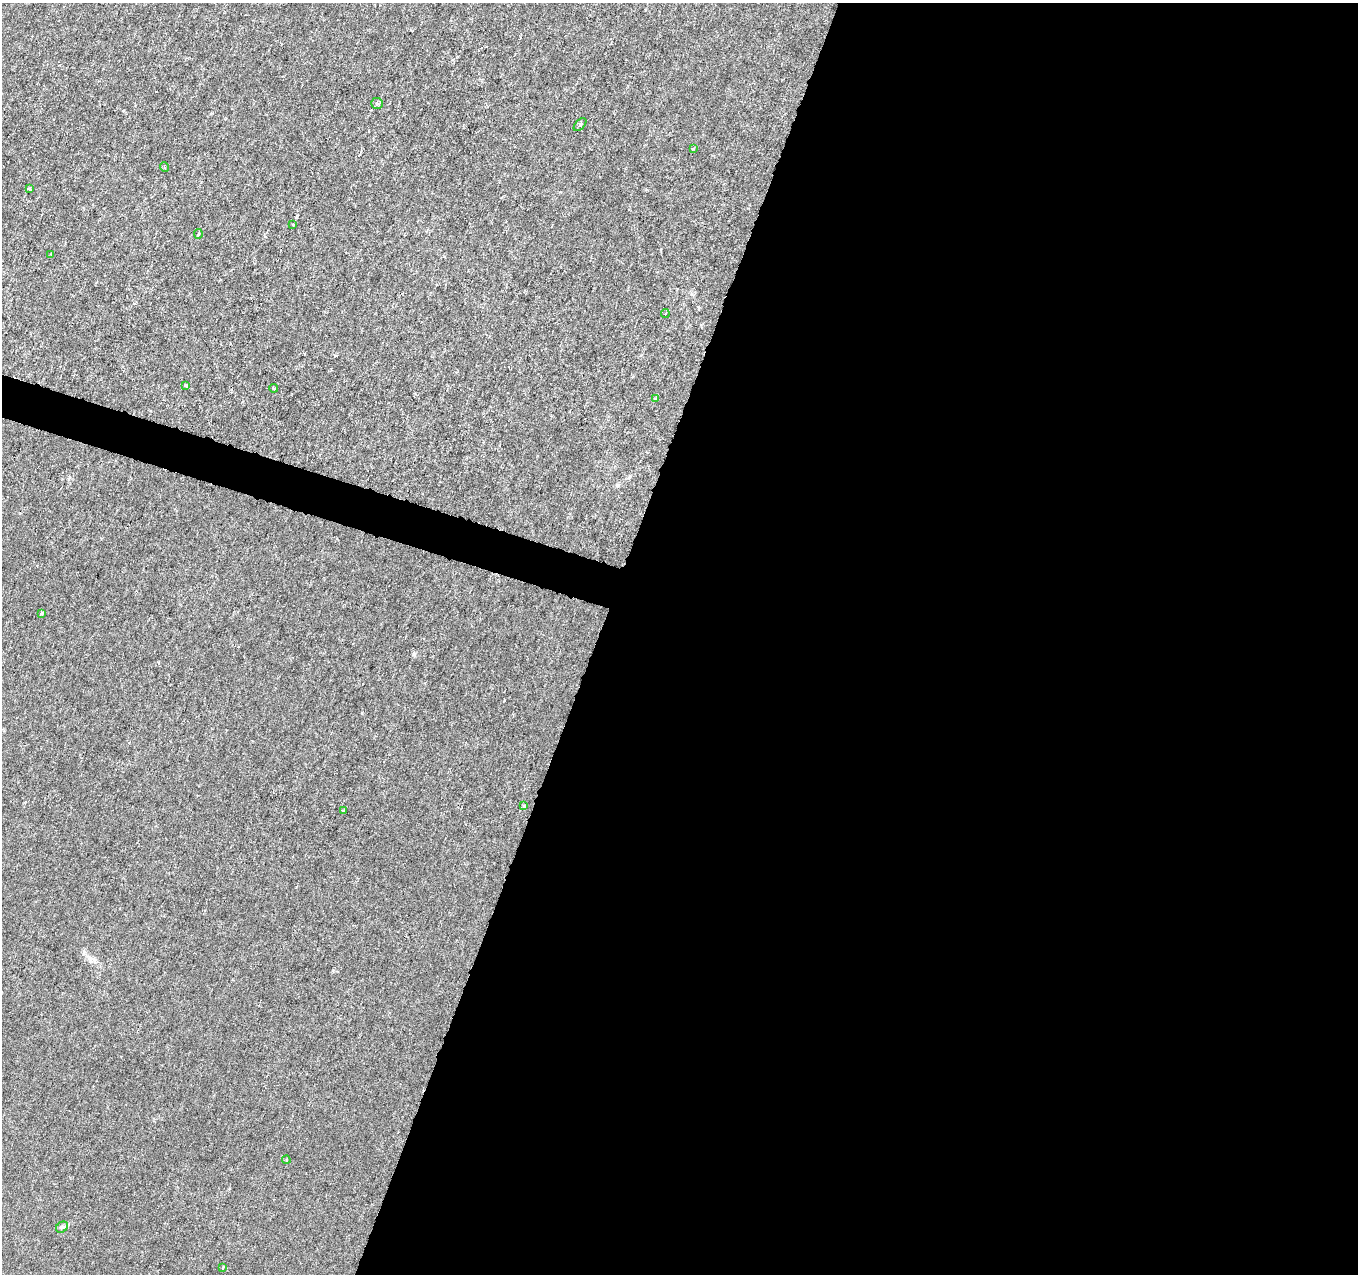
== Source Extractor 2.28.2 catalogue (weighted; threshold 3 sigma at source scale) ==
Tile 12 of 4 x 4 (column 4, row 3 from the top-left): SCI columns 4069-5424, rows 1488-2759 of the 5432 x 5583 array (HDU 1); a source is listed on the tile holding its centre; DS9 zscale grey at full resolution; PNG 1360 x 1276 px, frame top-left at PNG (2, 3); each listed source drawn as its Kron ellipse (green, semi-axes under 4 px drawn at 4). Shown black and unused: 58% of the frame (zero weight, under 3 of 6 exposures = <1% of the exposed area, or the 3 px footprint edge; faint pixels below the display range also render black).
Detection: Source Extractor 2.28.2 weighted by HDU 2 'WHT'; one run over the whole footprint, this tile lists its part. Background -1.38e-05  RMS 0.0013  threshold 0.00512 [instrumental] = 3 sigma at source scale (4.09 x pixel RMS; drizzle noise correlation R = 1.36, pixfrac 0.8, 0.0396/0.0396 arcsec/px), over >= 5 px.
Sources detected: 18; all 18 listed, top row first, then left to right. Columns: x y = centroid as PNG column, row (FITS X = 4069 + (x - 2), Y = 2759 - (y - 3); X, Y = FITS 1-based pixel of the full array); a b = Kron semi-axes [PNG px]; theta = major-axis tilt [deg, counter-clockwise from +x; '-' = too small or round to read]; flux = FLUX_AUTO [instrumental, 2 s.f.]
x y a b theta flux
377 103 6 5 - 0.23
580 125 8 4 46 0.26
693 149 4 3 - 0.18
164 167 5 3 - 0.1
29 188 4 3 - 0.23
293 225 3 2 - 0.11
198 234 5 3 - 0.19
51 254 3 3 - 0.086
665 313 4 2 - 0.11
185 385 4 3 - 0.16
273 388 5 3 - 0.12
655 399 3 3 - 0.24
41 613 3 3 - 0.3
524 806 3 3 - 0.26
343 811 3 2 - 0.11
286 1160 4 3 - 0.13
62 1227 6 5 - 0.23
223 1267 3 3 - 0.27
Unlisted compact peaks at least as high as the median listed source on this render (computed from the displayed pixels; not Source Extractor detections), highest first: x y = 414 654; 362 713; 69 477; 333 970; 84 952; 90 958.